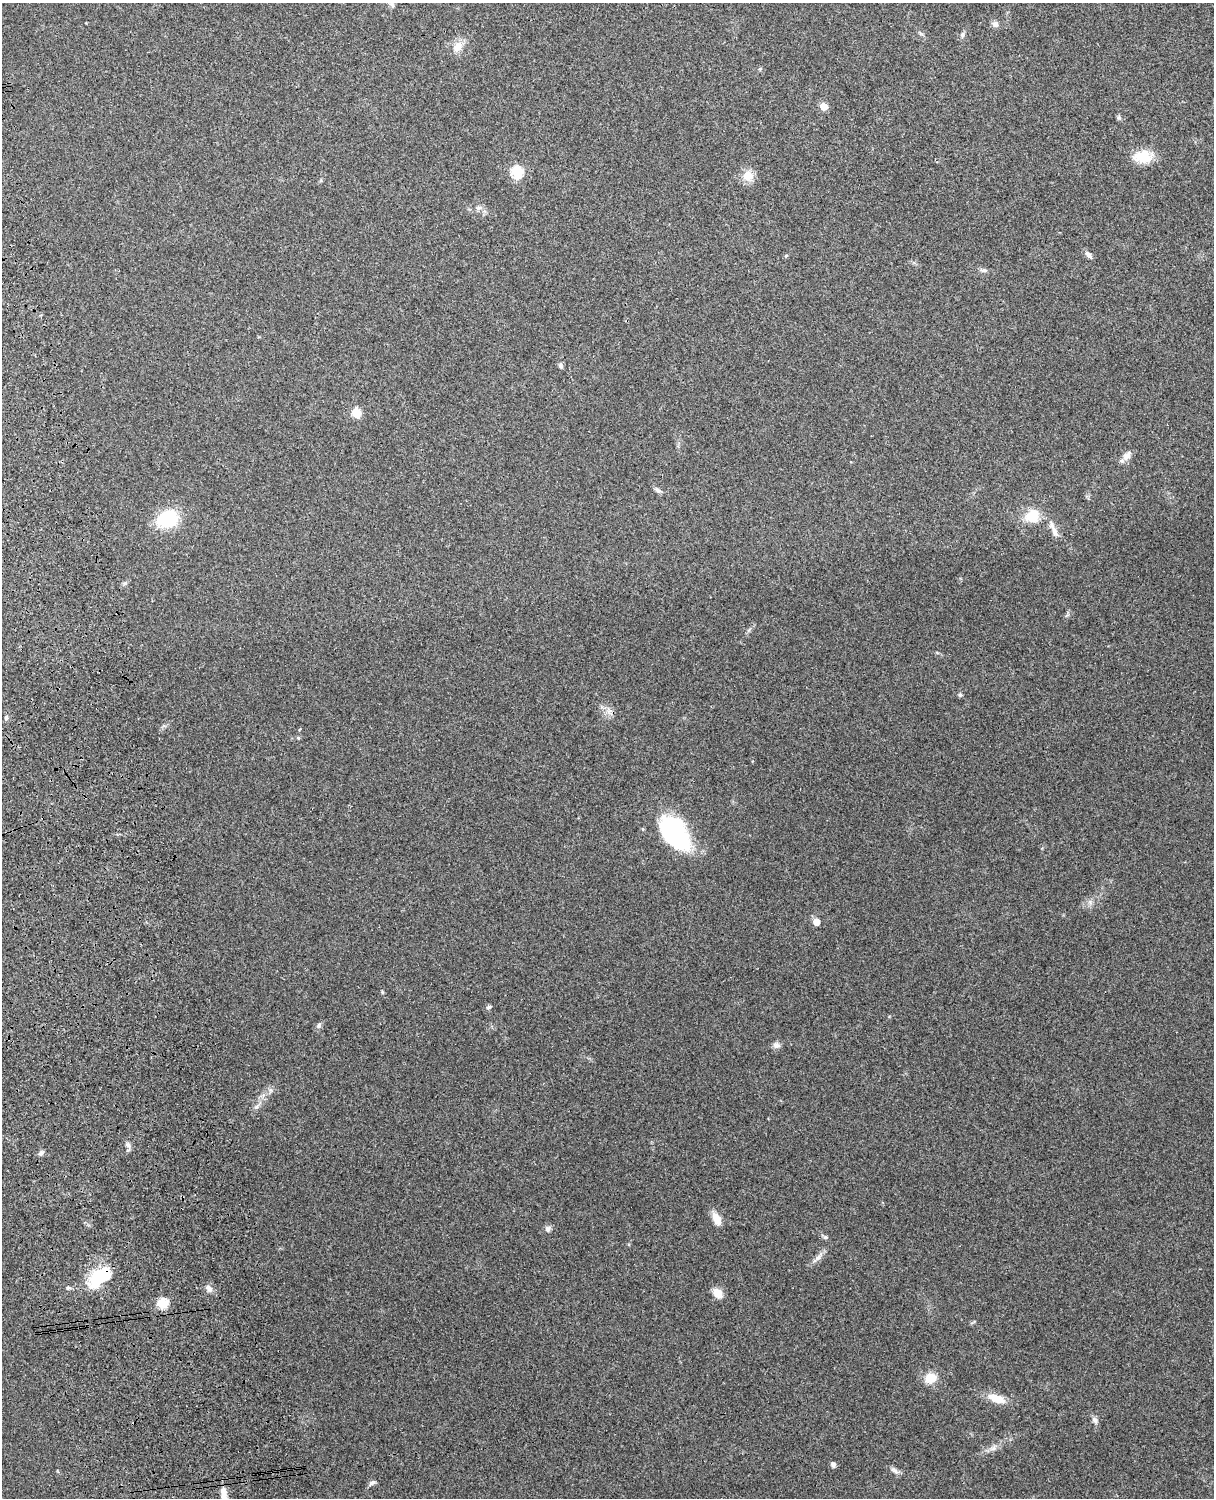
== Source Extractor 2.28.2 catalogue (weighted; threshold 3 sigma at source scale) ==
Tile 7 of 4 x 3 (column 3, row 2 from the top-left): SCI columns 2545-3756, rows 1661-3156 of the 5089 x 4930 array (HDU 1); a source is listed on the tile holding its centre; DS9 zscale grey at full resolution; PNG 1216 x 1500 px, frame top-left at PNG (2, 3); no overlay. Shown black and unused: <1% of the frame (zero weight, under 3 of 4 exposures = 6% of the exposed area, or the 3 px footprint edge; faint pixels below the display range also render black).
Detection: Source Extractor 2.28.2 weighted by HDU 2 'WHT'; one run over the whole footprint, this tile lists its part. Background 0.221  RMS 0.0084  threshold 0.0377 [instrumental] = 3 sigma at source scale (4.5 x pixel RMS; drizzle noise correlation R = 1.50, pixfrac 1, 0.05/0.05 arcsec/px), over >= 5 px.
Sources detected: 49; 1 inside a brighter listed object's ellipse — not listed separately; the other 48 listed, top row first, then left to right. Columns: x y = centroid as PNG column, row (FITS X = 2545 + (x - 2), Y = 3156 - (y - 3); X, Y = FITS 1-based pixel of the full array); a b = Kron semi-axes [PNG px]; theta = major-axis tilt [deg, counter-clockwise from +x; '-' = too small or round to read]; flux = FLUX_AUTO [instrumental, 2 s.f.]
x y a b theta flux
995 24 8 8 - 2.9
962 35 9 5 87 1.9
457 46 17 10 52 8.5
760 69 6 4 46 1
824 107 5 5 - 15
1119 117 6 6 - 1.5
1143 157 23 15 5 17
517 172 6 6 - 67
748 176 12 11 - 11
479 208 9 6 26 2.6
1088 254 11 6 -44 3
983 270 9 5 -14 2.2
560 366 7 6 - 2
356 413 5 5 - 33
1127 456 15 8 51 5.5
658 490 10 5 -27 2.3
1032 516 19 16 30 17
167 519 27 20 26 34
1054 531 17 7 -70 5.1
125 583 6 5 - 1.5
960 695 5 5 - 1.4
6 718 6 4 78 1.7
674 833 37 22 -54 100
1090 902 6 6 - 2.1
816 922 5 5 - 9.7
488 1007 7 5 21 1.5
319 1025 8 6 62 2.1
776 1045 9 8 - 3
257 1106 10 5 45 2.7
128 1145 8 6 -67 2.4
41 1153 8 5 36 2.1
717 1219 12 7 -64 11
547 1229 8 7 - 2.6
825 1237 7 5 -12 1.5
817 1258 22 5 46 4.6
99 1281 31 18 28 33
68 1288 6 4 9 1.4
209 1288 11 8 -60 4
718 1293 12 9 -45 8.3
162 1303 5 5 - 47
931 1378 12 11 - 13
996 1398 23 10 -20 13
1095 1420 10 7 -52 2.9
993 1448 8 6 45 2.7
833 1464 7 5 -62 2.4
895 1470 13 5 -37 3.1
372 1483 9 5 32 2.2
224 1495 22 7 -85 9.1
Overlapping masked pixels (flux is a lower limit): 1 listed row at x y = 99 1281
Isophote crosses this tile's border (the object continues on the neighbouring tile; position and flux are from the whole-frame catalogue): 1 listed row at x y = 224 1495